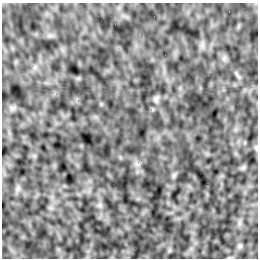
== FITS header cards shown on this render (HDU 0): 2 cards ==
NAXIS1  =                  256 /Number of positions along axis 1
NAXIS2  =                  256 /Number of positions along axis 2

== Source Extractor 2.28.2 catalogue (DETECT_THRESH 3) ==
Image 256 x 256 px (HDU 0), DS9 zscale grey, 1 PNG px = 1 image px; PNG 260 x 260 px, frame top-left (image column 1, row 256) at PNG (2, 3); no overlay
Background 6.18e-05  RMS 0.0021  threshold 0.00642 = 3 sigma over >= 5 px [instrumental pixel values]
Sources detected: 7; all 7 listed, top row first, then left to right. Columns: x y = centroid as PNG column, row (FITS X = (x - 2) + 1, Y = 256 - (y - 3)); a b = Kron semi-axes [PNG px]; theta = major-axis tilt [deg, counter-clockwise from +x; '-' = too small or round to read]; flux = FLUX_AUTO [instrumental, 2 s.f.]
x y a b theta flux
156 99 10 6 89 0.4
12 108 8 6 -20 0.43
256 148 7 5 -71 0.23
243 168 7 4 19 0.26
18 188 9 5 59 0.4
100 205 7 5 90 0.36
240 246 7 6 - 0.29
At the frame edge (FLAGS 8, measured only in part): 1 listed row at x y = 256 148